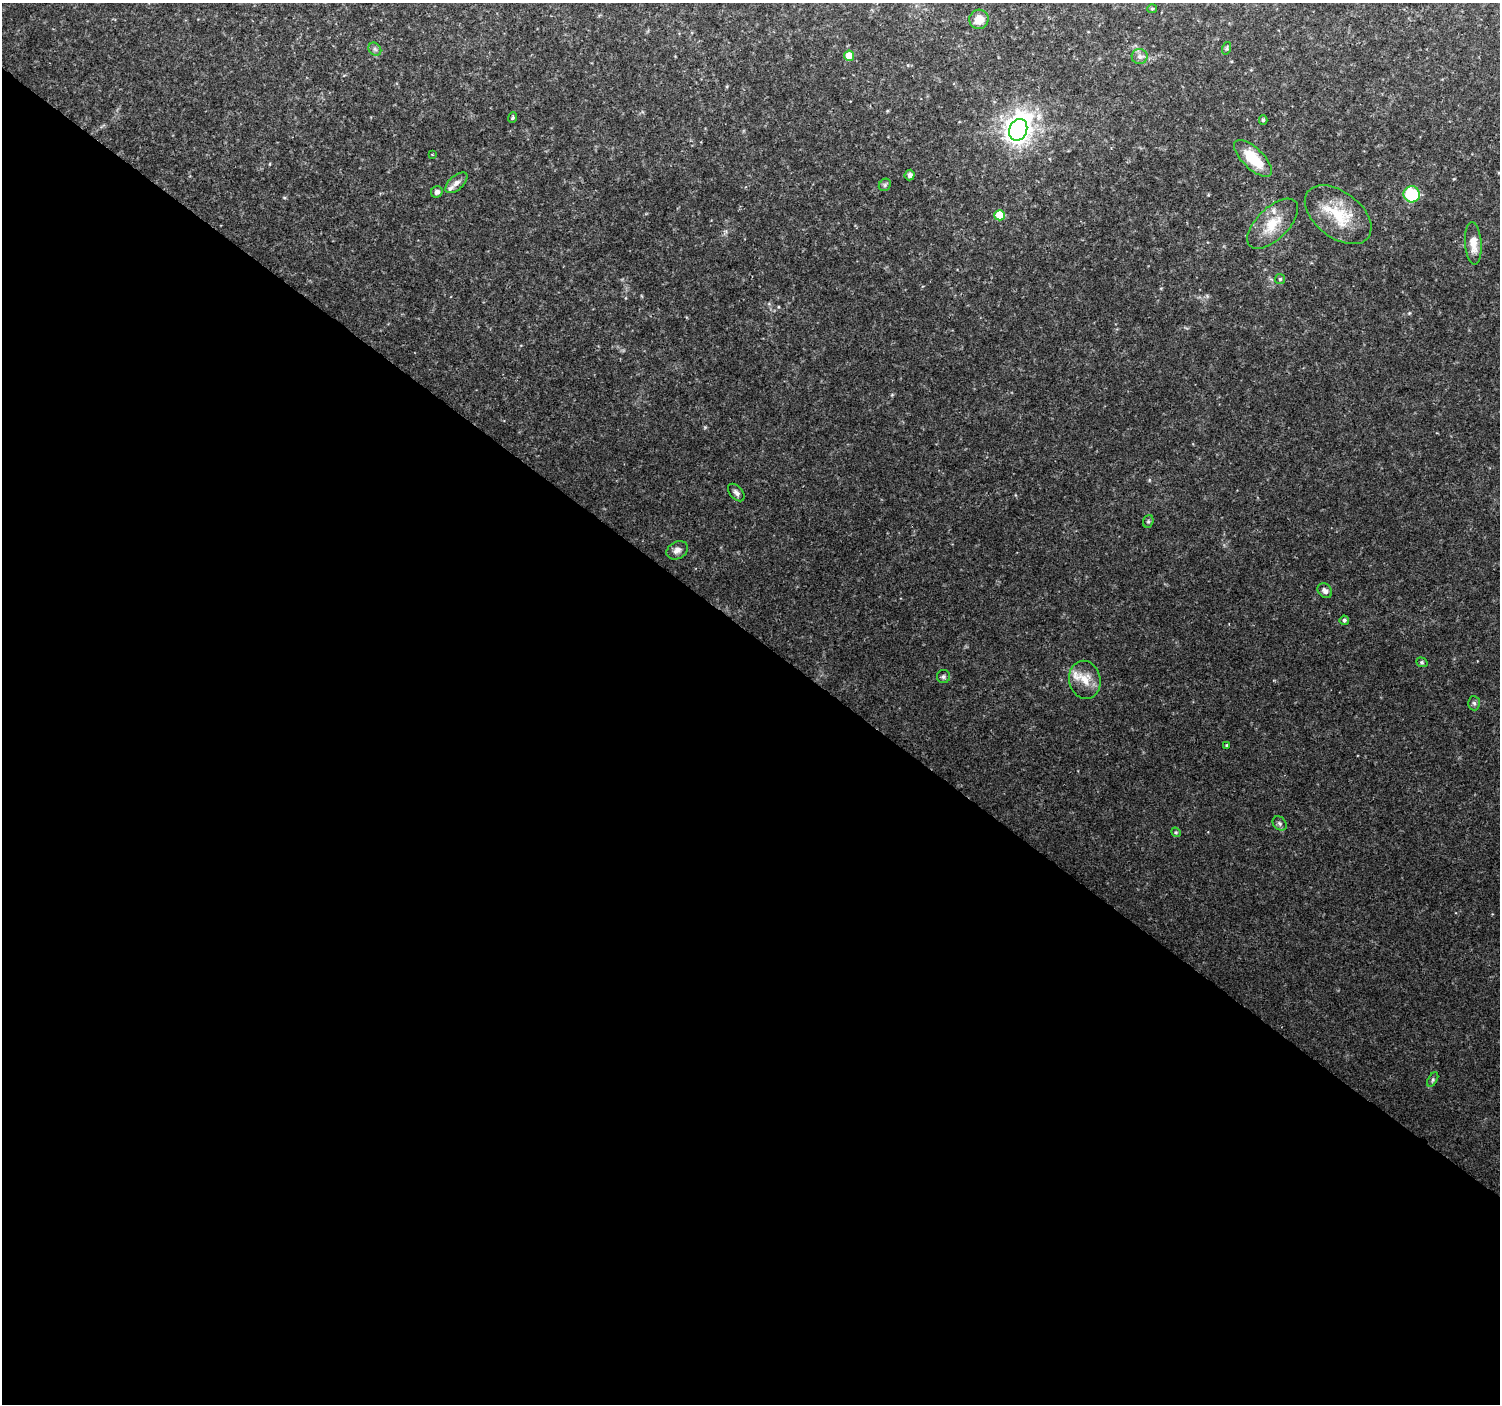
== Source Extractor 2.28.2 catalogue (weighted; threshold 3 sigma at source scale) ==
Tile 14 of 4 x 4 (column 2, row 4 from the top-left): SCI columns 1505-3002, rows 240-1641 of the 5997 x 6023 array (HDU 1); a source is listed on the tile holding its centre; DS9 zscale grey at full resolution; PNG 1502 x 1406 px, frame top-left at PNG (2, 3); each listed source drawn as its Kron ellipse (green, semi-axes under 4 px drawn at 4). Shown black and unused: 55% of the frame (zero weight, under 2 of 3 exposures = <1% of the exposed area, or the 3 px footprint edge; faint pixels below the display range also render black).
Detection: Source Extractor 2.28.2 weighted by HDU 2 'WHT'; one run over the whole footprint, this tile lists its part. Background 0.111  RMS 0.0084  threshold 0.0379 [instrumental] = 3 sigma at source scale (4.5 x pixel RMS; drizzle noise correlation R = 1.50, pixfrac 1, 0.0396/0.0396 arcsec/px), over >= 5 px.
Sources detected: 36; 2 inside a brighter listed object's ellipse — not listed separately; the other 34 listed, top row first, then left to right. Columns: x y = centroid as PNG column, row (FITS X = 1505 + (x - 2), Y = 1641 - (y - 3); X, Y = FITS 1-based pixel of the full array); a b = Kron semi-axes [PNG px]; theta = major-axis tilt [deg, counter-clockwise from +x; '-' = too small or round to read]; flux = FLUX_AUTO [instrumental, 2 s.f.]
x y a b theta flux
1152 9 5 4 - 1
979 19 10 9 - 9.3
1227 48 6 4 72 1
375 49 7 5 -46 1.8
849 56 5 5 - 10
1140 56 8 7 - 3.1
513 118 5 4 - 1.2
1263 120 5 4 - 1.3
1018 130 11 9 70 670
432 155 3 2 - 0.79
1253 158 24 10 -44 26
910 175 5 5 - 2.6
456 183 13 7 41 4.6
885 185 7 5 47 1.6
437 192 6 5 - 2.8
1412 194 8 8 - 41
1000 215 5 5 - 23
1338 215 38 23 -37 35
1273 224 32 16 44 21
1473 243 21 8 -86 9.6
1280 279 5 5 - 1.1
736 492 10 6 -49 2.6
1148 521 6 5 - 1.4
677 550 11 8 29 4.5
1325 591 8 6 -48 3
1344 620 5 4 - 1.7
1422 662 6 4 -21 1.2
943 676 6 6 - 1.9
1085 680 19 15 -78 14
1474 703 7 6 - 1.8
1226 745 3 2 - 0.72
1280 823 8 6 -46 2.1
1176 832 5 4 - 0.97
1433 1079 8 4 60 1.5